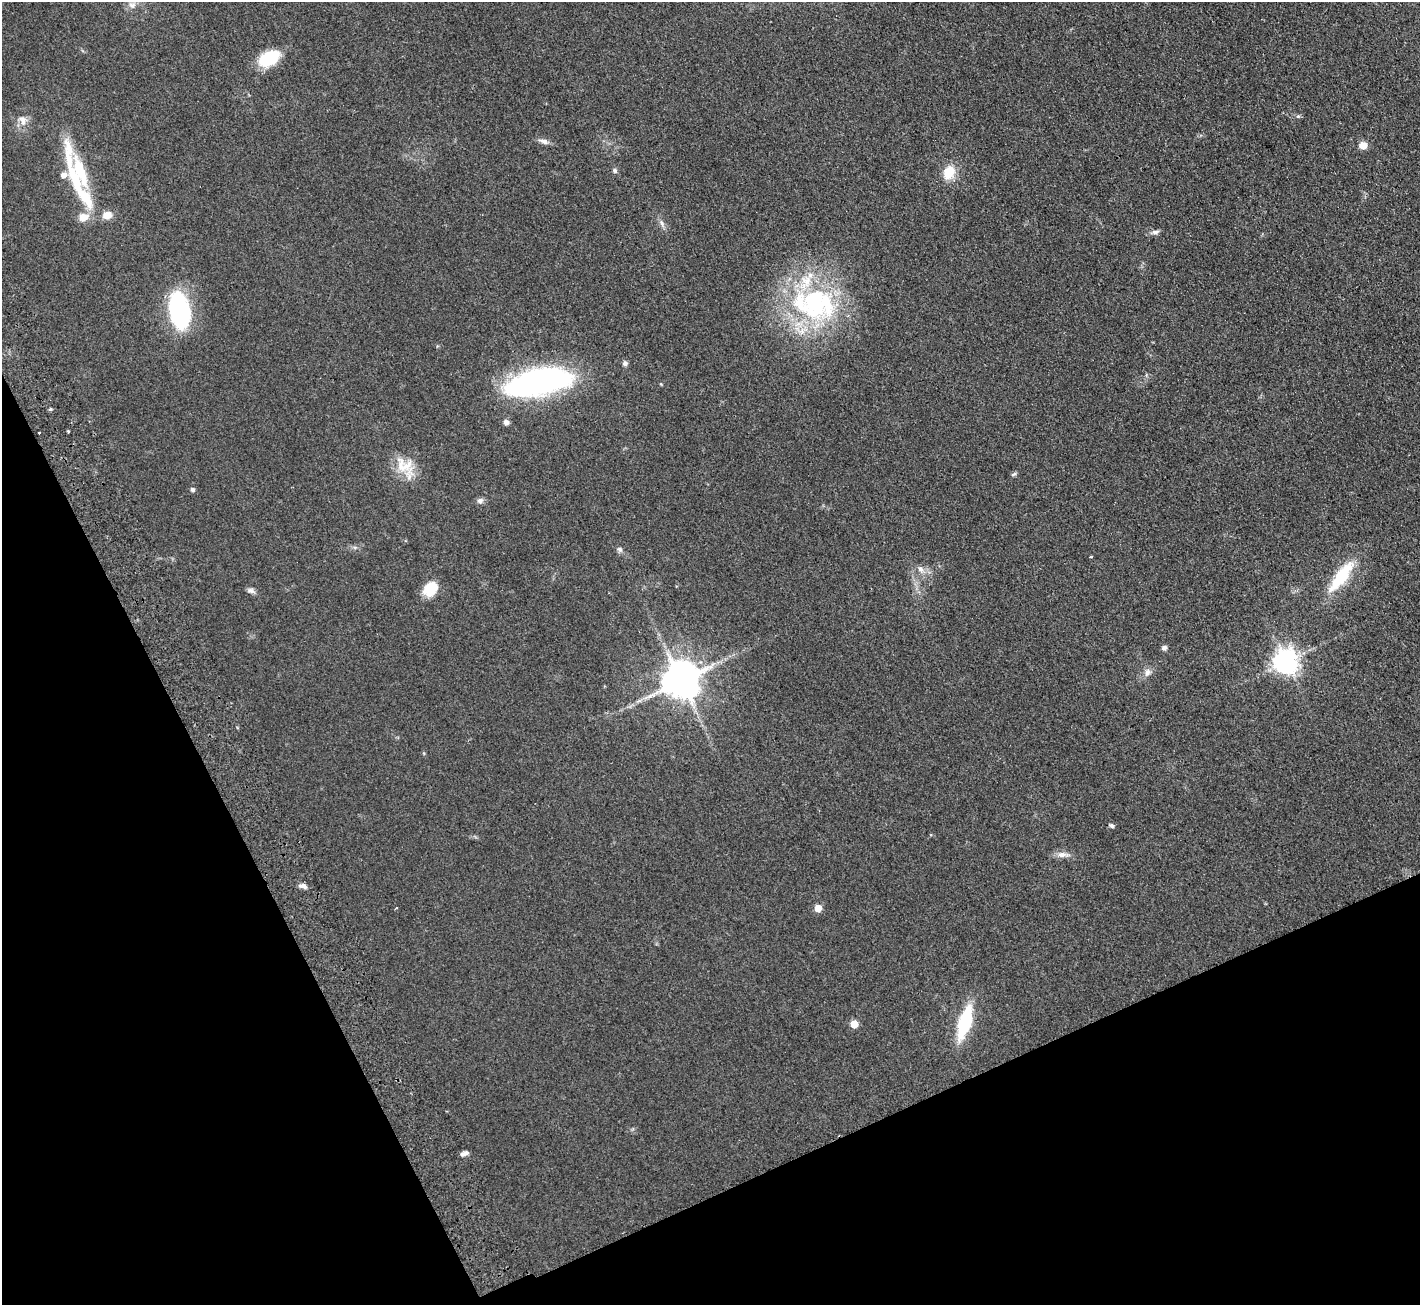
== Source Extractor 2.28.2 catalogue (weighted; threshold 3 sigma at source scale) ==
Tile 14 of 4 x 4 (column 2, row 4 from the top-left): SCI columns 1472-2889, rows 186-1488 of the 5776 x 5715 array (HDU 1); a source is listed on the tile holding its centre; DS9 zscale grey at full resolution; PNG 1422 x 1307 px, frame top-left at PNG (2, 2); no overlay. Shown black and unused: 23% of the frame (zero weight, under 2 of 3 exposures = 3% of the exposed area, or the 3 px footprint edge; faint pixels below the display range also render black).
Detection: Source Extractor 2.28.2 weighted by HDU 2 'WHT'; one run over the whole footprint, this tile lists its part. Background 0.0927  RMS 0.0099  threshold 0.0446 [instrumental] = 3 sigma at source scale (4.5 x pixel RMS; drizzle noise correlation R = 1.50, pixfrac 1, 0.05/0.05 arcsec/px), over >= 5 px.
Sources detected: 49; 5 inside a brighter listed object's ellipse — not listed separately; the other 44 listed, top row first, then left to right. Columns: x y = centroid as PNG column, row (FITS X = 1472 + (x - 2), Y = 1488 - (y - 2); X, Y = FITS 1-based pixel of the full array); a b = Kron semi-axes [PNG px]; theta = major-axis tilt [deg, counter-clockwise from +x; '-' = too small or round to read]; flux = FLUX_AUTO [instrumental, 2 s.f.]
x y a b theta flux
132 5 11 9 -40 5.8
269 58 21 13 29 45
1298 116 6 5 - 1.5
23 120 15 10 -69 8.7
543 141 14 6 -18 4.5
1363 145 5 5 - 24
80 170 54 14 -71 53
615 170 6 6 - 2
949 172 17 13 63 20
63 175 6 5 - 6.9
107 215 11 9 12 9.2
83 217 14 11 15 11
662 223 11 6 -59 3.7
1155 232 10 5 5 3.3
815 304 67 45 -10 160
179 310 36 19 -79 120
625 363 7 6 - 2.6
539 381 62 23 13 280
50 409 4 3 - 1.5
506 422 6 6 - 3.9
68 432 3 3 - 2.9
39 433 2 2 - 1.1
407 466 21 19 38 23
1014 474 8 4 27 1.6
192 489 5 4 - 2.7
480 500 9 7 17 3.2
620 549 8 7 - 2.7
1091 557 4 2 - 1
920 569 10 7 -63 4.8
1341 576 43 13 52 46
430 589 17 13 49 21
251 591 11 6 -17 3.3
1164 648 5 5 - 4.4
1285 661 8 8 - 870
1147 672 11 8 72 5.2
681 680 10 10 - 2800
1111 826 7 4 -29 2.2
1063 855 20 7 -5 6.8
303 886 11 6 -9 4.1
396 908 3 3 - 1.1
818 908 5 5 - 17
964 1023 31 11 73 69
854 1024 5 5 - 23
466 1153 7 6 - 2.8